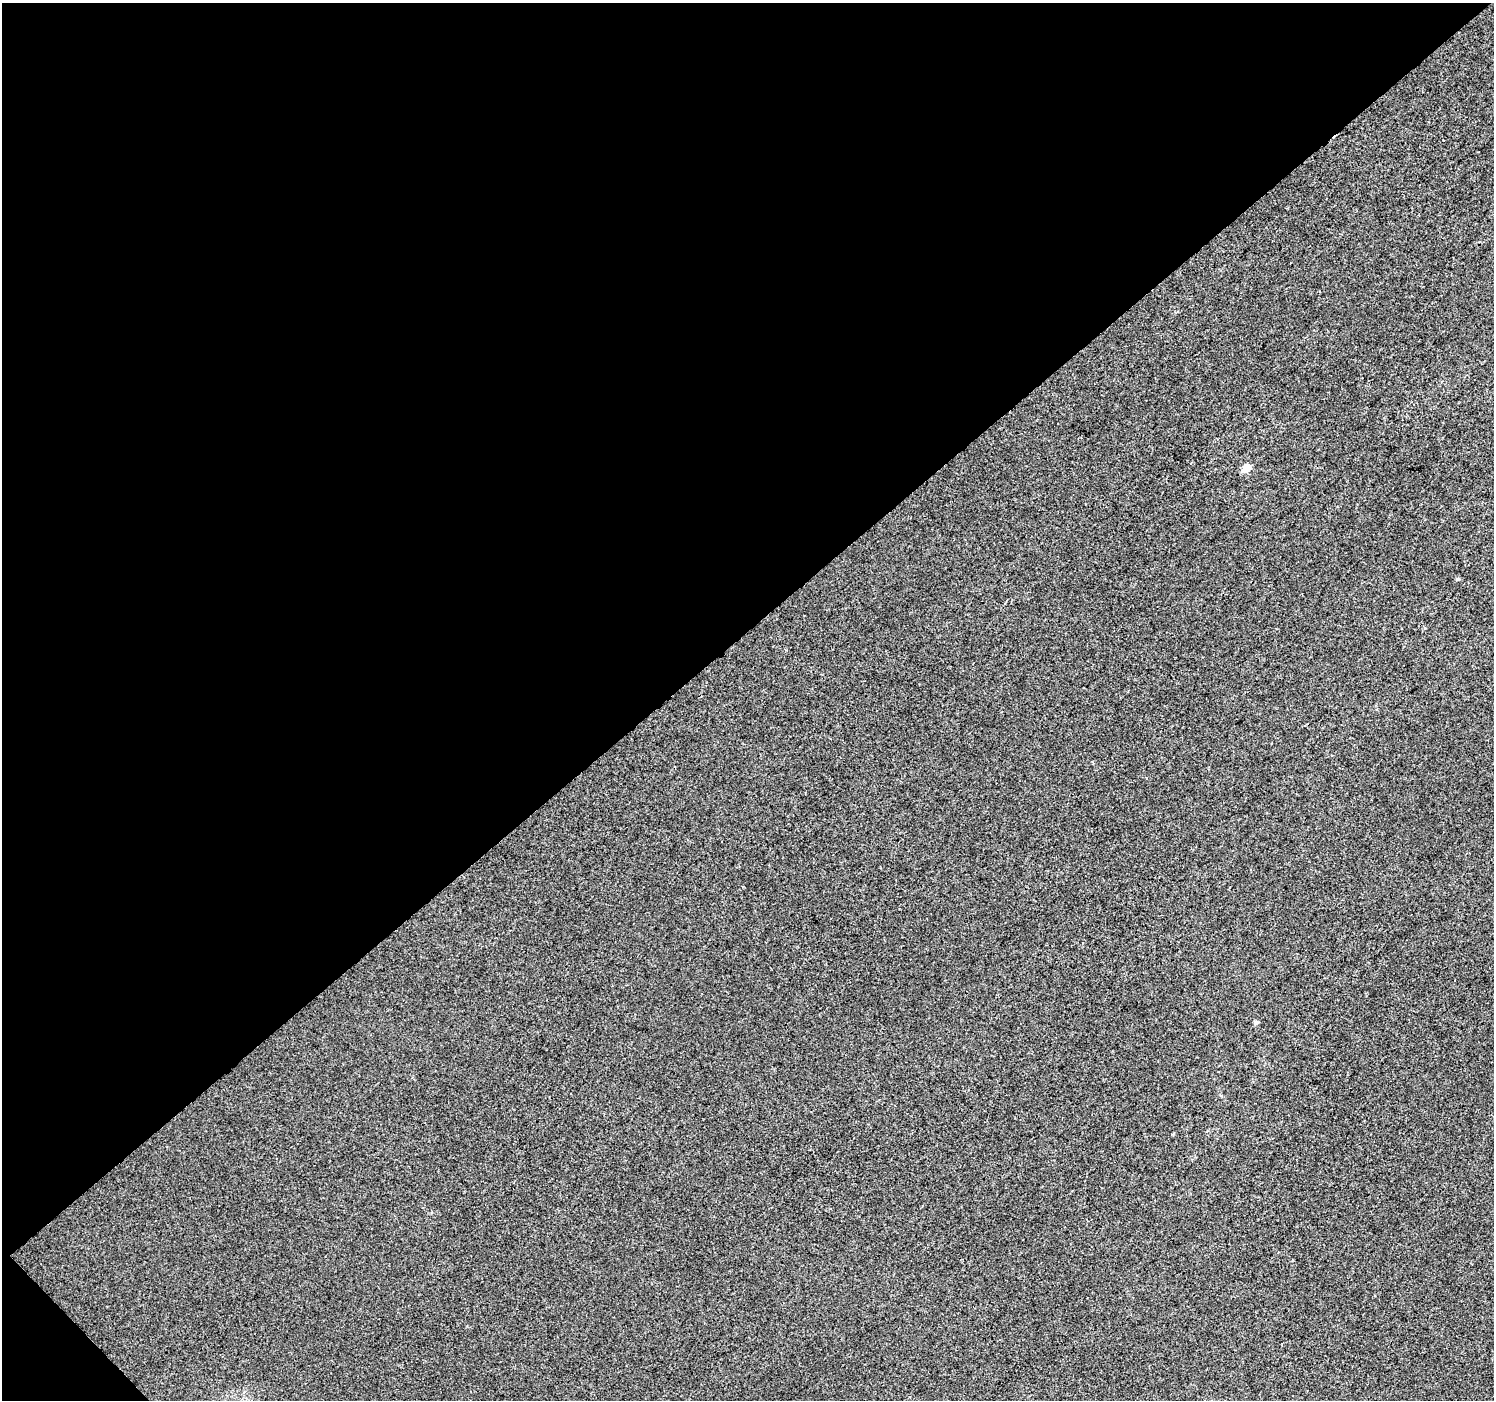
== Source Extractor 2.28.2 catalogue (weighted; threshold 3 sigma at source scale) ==
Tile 5 of 4 x 4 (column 1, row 2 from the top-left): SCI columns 51-1542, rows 3046-4443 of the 6066 x 6027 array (HDU 1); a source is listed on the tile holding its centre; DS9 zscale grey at full resolution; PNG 1496 x 1402 px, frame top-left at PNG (2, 3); no overlay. Shown black and unused: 46% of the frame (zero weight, under 3 of 4 exposures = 5% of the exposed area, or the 3 px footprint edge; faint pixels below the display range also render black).
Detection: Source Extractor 2.28.2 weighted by HDU 2 'WHT'; one run over the whole footprint, this tile lists its part. Background -8.82e-04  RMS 0.0046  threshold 0.0208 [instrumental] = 3 sigma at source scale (4.5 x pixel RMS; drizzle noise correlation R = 1.50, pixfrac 1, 0.0396/0.0396 arcsec/px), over >= 5 px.
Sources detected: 3; all 3 listed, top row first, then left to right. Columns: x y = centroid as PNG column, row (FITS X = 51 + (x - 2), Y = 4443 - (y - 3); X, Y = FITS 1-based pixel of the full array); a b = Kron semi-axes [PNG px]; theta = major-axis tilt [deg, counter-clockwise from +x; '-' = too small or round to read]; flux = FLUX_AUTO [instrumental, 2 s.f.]
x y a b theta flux
1246 468 5 5 - 12
1458 579 4 4 - 1
1256 1023 5 4 - 1.6